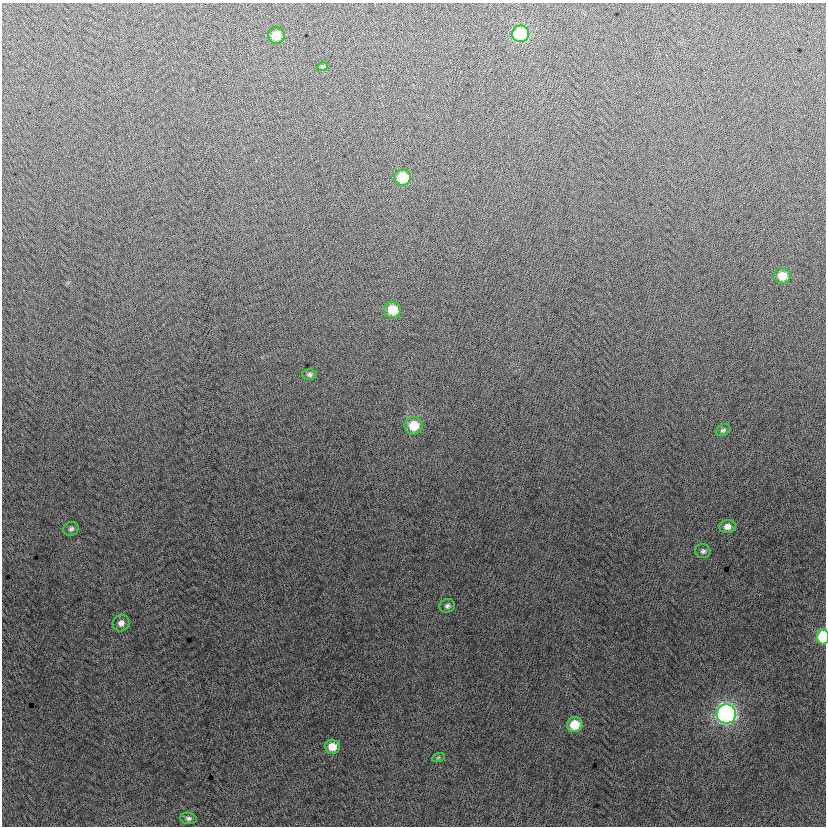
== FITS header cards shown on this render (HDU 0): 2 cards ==
NAXIS1  =                  824
NAXIS2  =                  824

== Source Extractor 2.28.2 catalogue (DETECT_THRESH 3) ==
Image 824 x 824 px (HDU 0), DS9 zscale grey, 1 PNG px = 1 image px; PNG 828 x 828 px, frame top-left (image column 1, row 824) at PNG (2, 3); each listed source drawn as its Kron ellipse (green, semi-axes under 4 px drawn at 4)
Background -3.92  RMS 13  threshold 38.2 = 3 sigma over >= 5 px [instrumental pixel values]
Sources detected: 20; all 20 listed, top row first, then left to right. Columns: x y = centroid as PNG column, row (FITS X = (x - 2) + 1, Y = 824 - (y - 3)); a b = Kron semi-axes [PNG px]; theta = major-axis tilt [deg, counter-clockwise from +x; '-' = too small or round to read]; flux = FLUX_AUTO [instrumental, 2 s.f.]
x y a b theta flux
521 34 8 8 - 59000
276 35 8 8 - 13000
322 67 5 4 - 1100
402 178 8 8 - 26000
782 276 8 7 - 13000
392 310 8 8 - 20000
310 374 7 5 -1 2100
414 426 9 9 - 19000
723 430 7 5 26 1800
727 526 8 6 9 5000
71 529 8 6 23 2200
703 551 7 7 - 2300
447 606 7 7 - 2400
121 623 9 8 - 4100
823 637 8 6 -90 38000
726 714 10 9 - 270000
575 725 8 7 - 18000
332 747 7 7 - 11000
438 758 7 4 19 1300
188 818 8 5 -8 2200
At the frame edge (FLAGS 8, measured only in part): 1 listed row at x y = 823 637